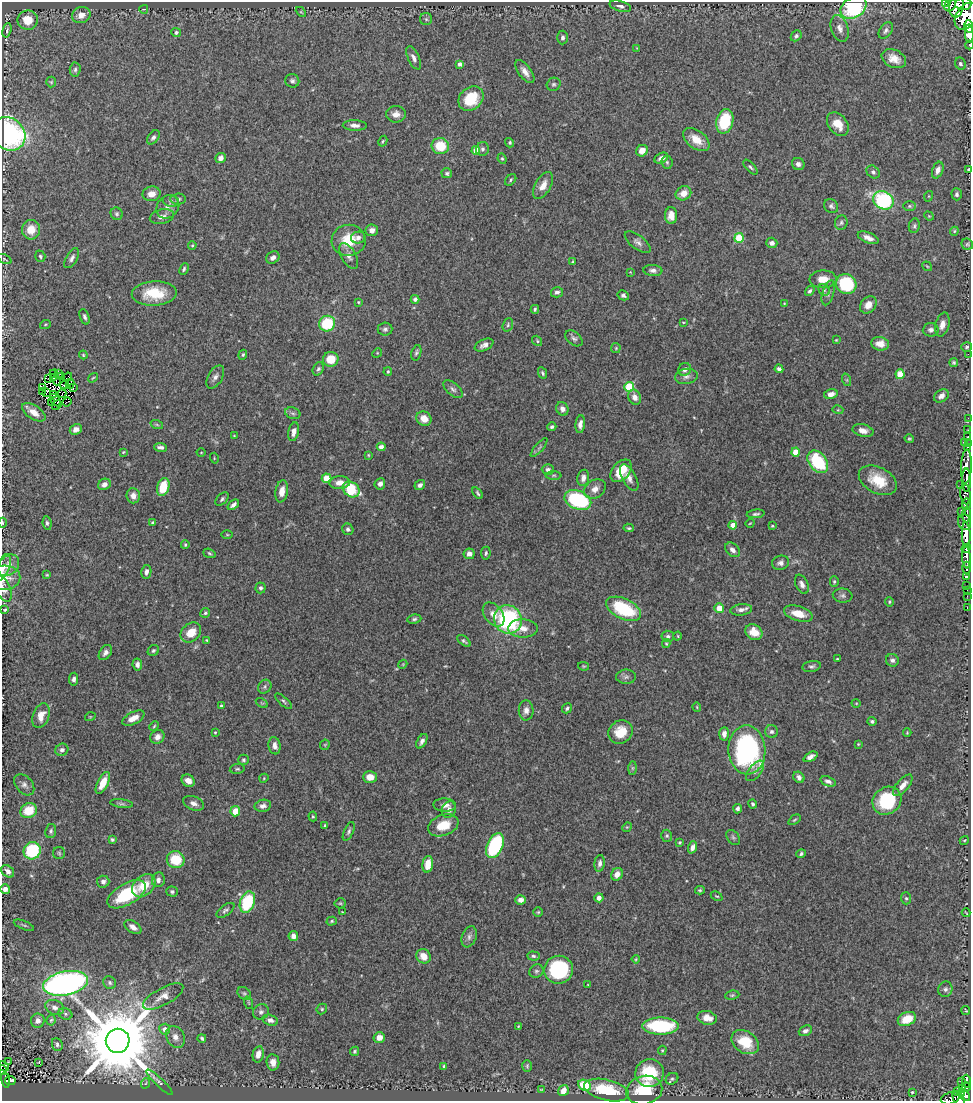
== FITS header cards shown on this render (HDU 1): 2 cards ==
NAXIS1  =                  969
NAXIS2  =                 1099

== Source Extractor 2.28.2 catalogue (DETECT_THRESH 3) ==
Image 969 x 1099 px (HDU 1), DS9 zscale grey, 1 PNG px = 1 image px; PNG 973 x 1103 px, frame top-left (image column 1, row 1099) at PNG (2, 2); each listed source drawn as its Kron ellipse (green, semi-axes under 4 px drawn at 4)
Background 0.909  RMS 0.043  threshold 0.128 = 3 sigma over >= 5 px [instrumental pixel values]
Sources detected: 440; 2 with non-positive FLUX_AUTO (blend fragments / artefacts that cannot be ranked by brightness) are neither listed nor drawn; the other 438 listed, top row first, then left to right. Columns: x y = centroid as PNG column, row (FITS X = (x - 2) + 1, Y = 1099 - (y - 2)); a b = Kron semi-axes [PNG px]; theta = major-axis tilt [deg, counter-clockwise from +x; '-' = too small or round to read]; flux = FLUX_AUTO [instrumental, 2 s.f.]
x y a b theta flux
945 3 4 2 - 96
963 4 8 6 3 960
950 5 7 5 50 260
620 6 11 5 -15 12
957 6 12 7 82 1100
853 7 14 10 32 250
144 9 4 2 - 2.4
301 12 6 3 -44 3.1
81 15 9 8 - 21
966 16 15 10 58 2600
426 19 6 6 - 5.5
28 20 10 9 - 38
969 26 6 4 -79 1200
840 28 14 8 -72 17
7 30 7 4 75 5.7
886 30 9 6 55 9
176 32 5 4 - 5.9
969 34 9 4 -86 1600
796 36 6 4 46 7.1
563 37 7 5 88 8.4
969 45 4 2 - 100
637 48 3 3 - 2.1
414 58 12 5 -65 12
894 59 13 8 -25 29
460 64 4 4 - 11
960 64 6 5 - 6.4
75 69 7 5 86 6.2
525 72 13 6 -54 19
292 81 7 6 - 7.4
51 82 5 5 - 3.8
554 84 7 6 - 6.4
471 99 14 11 42 96
396 114 10 8 0 18
725 121 12 8 77 140
838 124 13 9 -51 41
355 125 12 5 -2 15
8 134 18 15 -39 490
153 137 8 5 52 8.4
696 140 15 9 -37 46
383 141 5 3 - 3.8
510 143 5 4 - 4.5
440 146 9 8 - 77
482 149 7 6 - 7.8
476 150 4 4 - 53
642 151 6 5 - 24
220 158 5 5 - 13
661 158 7 5 26 16
502 159 5 4 - 3.9
667 162 6 5 - 5.4
798 164 6 6 - 11
750 167 9 4 -46 5.5
968 169 3 2 - 3.1
938 170 8 5 70 15
873 172 7 5 -44 7.9
447 173 5 5 - 6.2
511 180 6 4 45 5
543 185 15 7 61 29
683 193 8 7 - 27
152 194 9 7 9 24
957 194 6 5 - 7.4
929 196 5 3 - 2.3
178 199 7 5 2 6.9
883 200 10 8 -31 350
171 201 8 5 -16 7.3
831 206 8 6 -44 8
909 206 6 5 - 4.7
168 207 13 10 48 20
117 214 6 5 - 5.7
671 216 8 6 -89 23
929 216 5 4 - 2.7
162 217 12 7 13 17
841 223 7 6 - 6.9
914 226 7 5 82 6.2
31 230 9 9 - 41
372 230 6 6 - 16
954 231 4 4 - 3.5
358 238 7 6 - 13
739 238 5 4 - 130
868 238 11 5 -22 17
349 240 17 15 8 79
638 242 15 7 -38 13
772 243 5 5 - 12
967 244 6 5 - 4.9
192 245 4 3 - 3.5
40 256 6 5 - 5
349 256 14 7 -61 18
72 258 11 5 60 11
273 258 7 5 35 13
5 259 7 2 -26 2.9
573 262 4 4 - 3.4
927 266 5 3 - 2.8
184 269 6 4 64 5.5
653 270 9 5 -5 11
630 272 3 3 - 2
823 279 13 8 1 31
846 284 10 10 - 160
824 290 6 5 - 5.3
810 291 5 4 - 6.2
557 292 6 5 - 8.5
154 293 22 12 3 87
828 293 13 5 73 11
623 295 6 5 - 6.9
415 299 4 4 - 8
358 302 3 3 - 2.8
784 303 3 2 - 1.9
868 305 9 7 49 23
535 309 4 3 - 4.2
85 317 8 4 -70 7.4
683 322 3 2 - 1.9
45 324 5 3 - 2.8
327 324 8 7 - 130
508 325 7 5 71 5.8
942 325 12 7 75 21
385 329 7 6 - 8
931 330 8 6 5 10
574 338 10 6 -39 8.5
836 340 3 3 - 2.4
537 341 5 4 - 4.1
880 344 9 6 -8 28
484 345 10 5 25 14
967 347 5 4 - 5.3
616 348 5 5 - 3.6
377 353 5 4 - 3
416 353 8 5 73 6.1
968 354 2 2 - 29
83 355 4 4 - 3
243 355 5 4 - 4.1
331 359 8 7 - 56
954 362 4 4 - 4.5
318 369 7 5 60 7
685 369 6 6 - 12
779 369 4 4 - 8.1
388 372 4 3 - 3.8
54 373 4 2 - 2.2
59 373 3 2 - 3
542 373 6 4 -65 5.3
900 374 5 4 - 80
686 376 11 7 6 13
61 377 3 2 - 5.1
67 377 5 2 - 1.5
215 377 13 7 60 13
54 378 2 2 - 1.2
93 378 5 3 - 2.7
48 379 3 2 - 4
847 380 6 4 -72 4
56 381 5 2 - 0.39
70 384 5 2 - 2.1
65 385 4 2 - 3.4
42 387 3 2 - 1.5
73 387 3 2 - 4.2
629 387 5 5 - 170
453 389 12 6 -40 10
42 391 3 2 - 1.8
46 393 4 2 - 3.6
62 394 4 2 - 5.1
831 394 7 5 13 17
53 395 4 3 - 16
941 396 8 6 33 12
635 397 8 6 -66 17
55 400 7 3 -56 1.5
67 402 5 2 - 0.5
51 403 3 2 - 2.3
57 405 5 2 - 13
562 409 7 6 - 14
838 410 5 3 - 2.8
34 412 13 6 -34 29
293 413 8 5 -20 7
968 418 2 2 - 8.1
424 419 8 7 - 32
580 424 9 4 83 14
157 425 6 4 -20 3.8
552 427 4 3 - 5.8
76 429 6 5 - 13
968 430 2 2 - 9.5
863 431 10 6 -12 16
294 432 9 5 79 14
234 436 3 3 - 2.3
968 437 3 3 - 30
909 439 5 4 - 4
965 442 3 2 - 16
968 443 3 2 - 12
160 447 6 3 -8 8.3
381 447 4 4 - 15
968 447 3 2 - 29
539 448 12 3 49 5.7
123 452 3 3 - 2.6
201 452 4 3 - 2.2
796 452 4 4 - 54
368 455 4 3 - 2.6
214 458 5 3 - 2.8
818 462 12 8 -52 170
966 467 17 5 87 1200
548 470 6 5 - 8.7
621 471 13 8 50 63
554 475 8 4 0 3.8
326 478 5 5 - 67
583 478 8 6 79 15
629 478 15 7 -61 19
878 480 20 13 -28 77
966 480 12 3 90 1400
339 483 10 6 2 26
104 484 6 5 - 15
380 484 6 5 - 12
961 484 2 2 - 6.8
420 485 5 5 - 11
163 487 9 6 73 73
351 489 9 7 -36 120
595 489 12 9 33 21
282 491 11 6 80 27
478 493 7 3 -54 5.2
965 494 10 5 -85 510
133 496 7 6 - 16
222 499 8 5 47 6.4
578 500 14 9 -23 260
966 504 6 4 -86 350
233 505 6 4 38 10
961 511 4 3 - 110
756 514 9 4 6 5.9
967 514 8 3 87 420
964 522 8 6 -77 1100
2 523 5 2 - 4.5
47 523 7 4 -83 6.5
153 523 4 3 - 5
750 523 4 3 - 2.3
733 525 4 4 - 40
772 526 3 2 - 2.6
629 528 5 3 - 4
348 529 6 5 - 6.7
227 535 5 3 - 2.7
966 535 13 4 -87 2300
185 545 4 3 - 3.4
966 548 5 3 - 490
733 550 8 6 -44 13
209 553 6 4 -19 4.3
486 553 6 4 79 5.5
469 554 5 5 - 17
966 557 11 4 -85 1100
780 563 9 7 15 11
8 565 12 9 49 22
3 567 14 6 71 14
967 568 6 3 88 230
146 572 7 5 80 10
47 575 4 4 - 3.4
966 577 3 3 - 450
4 578 16 12 3 39
834 581 5 4 - 4.2
802 584 10 6 -65 13
967 586 3 3 - 50
260 588 5 5 - 7.5
3 589 13 7 -68 17
967 590 2 2 - 9.7
843 596 10 7 -4 9
967 596 2 2 - 14
889 602 5 4 - 4.2
967 607 3 2 - 10
719 608 5 5 - 39
624 609 19 10 -25 180
5 610 3 2 - 2.9
741 610 11 5 7 12
205 613 5 4 - 4.9
493 614 13 9 -52 26
798 614 15 7 -17 42
414 619 7 4 8 5.9
508 619 14 13 - 350
523 628 15 9 -2 27
191 632 11 9 41 49
754 632 9 7 -37 45
668 636 6 5 - 7.9
678 636 4 3 - 2.6
206 640 3 2 - 2.5
464 641 8 4 -39 5.7
666 644 4 4 - 3.1
153 651 6 5 - 5
105 652 8 5 55 11
837 659 3 3 - 2.9
892 660 6 6 - 9.8
137 664 6 5 - 9.9
403 664 4 3 - 2.3
583 666 5 4 - 3.3
812 666 9 5 10 7.2
626 677 10 7 1 9.3
74 679 6 4 83 8.7
265 687 7 6 - 7
283 701 10 4 -43 6.1
262 703 7 4 -32 3.1
856 703 4 3 - 2.3
221 706 4 3 - 4.1
697 707 4 4 - 3
567 708 5 4 - 6.1
526 710 10 7 -89 16
41 716 13 8 69 33
90 717 5 3 - 2.3
133 718 12 6 27 27
872 721 4 4 - 5.2
154 726 5 3 - 3.3
215 732 3 2 - 3.2
621 732 12 11 - 56
771 732 6 6 - 8.4
907 733 4 3 - 3
724 734 7 5 86 13
157 737 7 6 - 18
422 741 8 4 60 11
858 744 4 4 - 2.8
325 745 5 4 - 3.7
275 746 9 6 -80 16
62 750 7 6 - 11
747 750 24 18 -87 540
811 757 7 4 27 14
243 760 5 5 - 5.3
632 768 7 4 90 5.2
237 769 7 5 9 4.7
755 771 12 6 51 12
370 777 7 6 - 24
799 777 6 5 - 10
264 778 5 3 - 2.8
188 781 7 5 -36 25
828 781 8 4 -19 9.9
103 783 12 5 63 51
24 785 12 8 -48 13
903 785 13 6 49 22
887 801 15 13 37 160
193 803 11 6 -21 14
122 804 11 4 -7 6.8
753 804 4 4 - 4.7
445 805 11 6 -2 18
263 806 8 6 11 12
738 809 4 4 - 7
449 810 8 6 66 14
29 811 8 7 - 63
235 811 5 5 - 43
313 816 5 4 - 3.3
794 820 7 3 35 3.9
443 825 16 10 20 66
325 826 4 3 - 3.8
627 827 5 4 - 3.3
51 831 7 5 80 6.3
349 831 10 4 65 7.2
667 836 6 5 - 5.1
733 837 8 5 -49 6.3
112 840 4 4 - 4.5
964 840 5 4 - 3.7
680 842 3 3 - 4.6
495 846 13 8 65 260
692 847 6 4 69 13
32 851 9 8 - 150
59 853 6 6 - 4.8
801 854 5 4 - 6.3
176 860 9 8 - 83
600 863 8 5 82 10
428 864 8 5 82 41
8 871 7 5 -39 15
617 874 6 5 - 20
158 880 7 6 - 12
103 882 6 6 - 9.1
144 886 13 9 43 59
5 889 5 5 - 15
700 890 5 4 - 4.3
172 892 5 5 - 5.5
126 894 21 10 31 170
717 896 6 3 -25 2.9
599 898 4 4 - 15
906 898 6 5 - 4.5
521 900 5 4 - 16
247 902 11 7 70 170
340 903 5 5 - 4
225 910 10 5 36 7.4
342 912 3 3 - 2.1
538 912 4 4 - 3.5
966 913 4 2 - 2.3
332 921 5 4 - 4.3
24 925 11 3 -21 4.9
133 927 9 5 -35 17
293 936 5 5 - 18
469 937 11 7 68 12
423 956 8 6 -47 31
533 956 6 4 -3 6.2
636 959 4 2 - 2.5
558 970 14 14 - 240
536 971 7 6 - 6.5
65 983 22 12 11 1300
110 983 7 6 - 6.9
588 985 4 3 - 2.2
945 989 8 7 - 9.2
244 993 7 5 -40 6.5
732 995 7 4 8 4.4
163 996 22 8 29 34
249 1003 6 4 -71 3.8
55 1007 10 7 -25 15
322 1009 6 4 48 4
966 1010 4 3 - 2.7
261 1012 8 7 - 9.2
65 1014 7 5 -23 5.9
707 1018 10 6 -14 31
907 1019 9 6 25 60
51 1020 5 4 - 4.3
270 1020 8 5 -18 13
38 1021 7 7 - 16
518 1026 3 3 - 2.1
660 1026 18 8 0 220
165 1029 5 5 - 19
805 1031 7 5 24 9.5
175 1037 11 8 -65 19
379 1037 6 5 - 16
202 1038 4 3 - 5.2
118 1041 12 12 - 44000
745 1042 15 11 -33 89
57 1044 6 5 - 8.7
662 1050 5 4 - 3.2
355 1051 5 4 - 3.7
258 1054 8 5 79 18
9 1062 3 2 - 1.9
39 1062 3 2 - 1.8
273 1062 8 6 -83 18
4 1066 6 3 -43 8.7
444 1066 3 2 - 3.1
527 1066 6 5 - 4
3 1070 5 3 - 20
649 1073 14 14 - 140
672 1079 7 5 35 6.2
6 1080 8 3 -81 39
10 1080 5 4 - 33
966 1081 6 3 -86 120
159 1082 17 4 -44 8.1
962 1082 4 2 - 10
146 1083 5 3 - 2.3
585 1085 7 5 -24 120
966 1087 4 3 - 270
962 1088 3 3 - 54
541 1089 3 2 - 1.9
563 1090 6 5 - 24
607 1090 23 10 -13 140
644 1090 18 14 12 120
958 1091 4 3 - 81
912 1092 3 3 - 3
961 1093 3 3 - 130
965 1096 6 4 -52 390
950 1098 10 6 18 140
959 1099 8 5 -56 220
At the frame edge (FLAGS 8, measured only in part): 15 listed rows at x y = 945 3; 963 4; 853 7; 966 16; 969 26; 969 34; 969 45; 2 523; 3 567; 4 578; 3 589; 5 889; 3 1070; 950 1098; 959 1099
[2 non-positive-flux detections neither listed nor drawn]